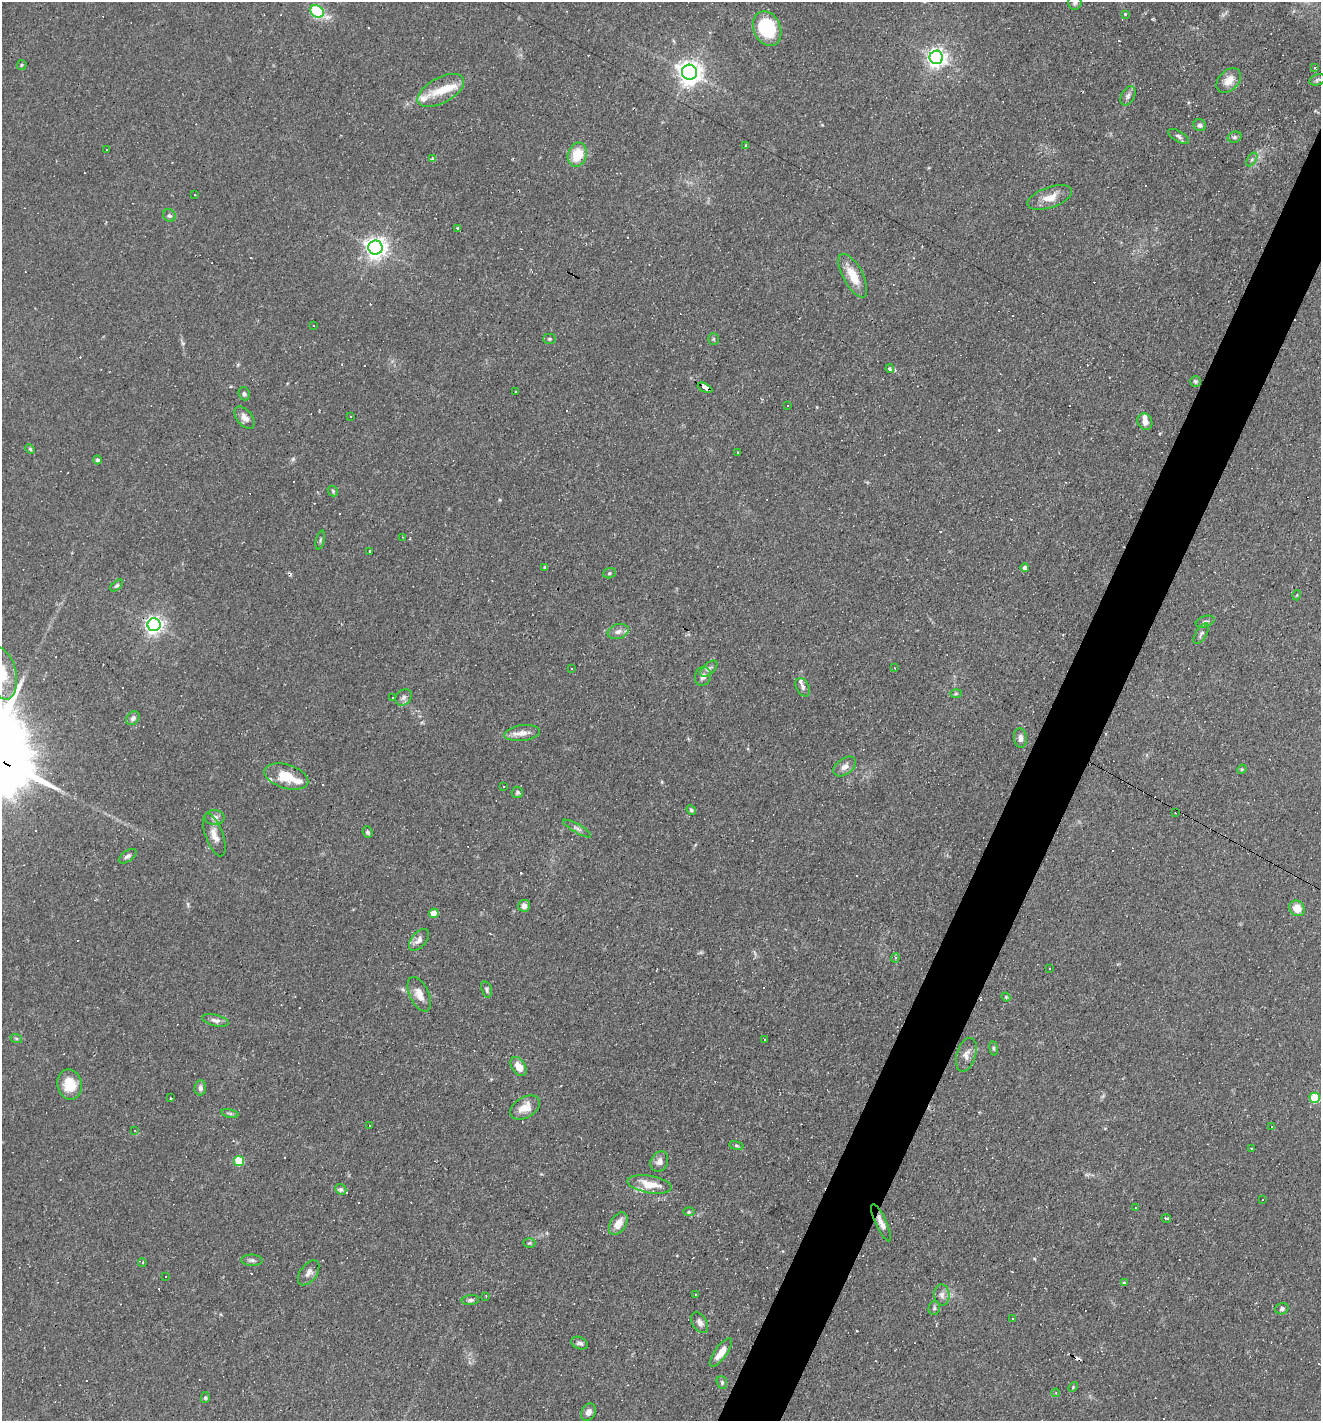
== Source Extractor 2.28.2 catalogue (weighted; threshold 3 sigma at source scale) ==
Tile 10 of 4 x 4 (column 2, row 3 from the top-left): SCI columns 1457-2775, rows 1420-2838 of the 5686 x 5676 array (HDU 1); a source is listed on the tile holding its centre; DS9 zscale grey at full resolution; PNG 1323 x 1423 px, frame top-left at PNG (2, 2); each listed source drawn as its Kron ellipse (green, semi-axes under 4 px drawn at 4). Shown black and unused: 4% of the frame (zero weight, under 3 of 4 exposures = <1% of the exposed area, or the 3 px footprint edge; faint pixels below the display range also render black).
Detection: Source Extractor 2.28.2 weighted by HDU 2 'WHT'; one run over the whole footprint, this tile lists its part. Background 0.0842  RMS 0.0052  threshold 0.0235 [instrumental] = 3 sigma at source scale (4.5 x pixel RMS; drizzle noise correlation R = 1.50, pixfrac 1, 0.05/0.05 arcsec/px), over >= 5 px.
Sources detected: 202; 61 cosmic-ray / hot-pixel residue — neither listed nor drawn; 6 inside a brighter listed object's ellipse — not listed separately; the other 135 listed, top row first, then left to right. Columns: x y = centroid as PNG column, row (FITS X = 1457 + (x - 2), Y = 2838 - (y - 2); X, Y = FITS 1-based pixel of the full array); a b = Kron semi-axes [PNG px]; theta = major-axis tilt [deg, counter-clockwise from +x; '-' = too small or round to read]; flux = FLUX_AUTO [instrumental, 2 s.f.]
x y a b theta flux
1075 2 7 7 - 1.6
317 11 7 5 -33 55
1125 14 3 3 - 0.42
767 29 18 13 -68 38
936 57 7 6 - 260
22 65 5 4 - 0.61
1315 68 3 3 - 3.2
690 72 7 7 - 460
1317 80 8 5 20 1.2
1229 81 14 10 48 5.4
441 90 25 12 28 10
1128 96 10 6 62 2
1200 125 6 6 - 1.4
1179 136 12 5 -30 1.4
1235 137 7 5 15 1
746 145 4 2 - 0.59
107 149 3 2 - 0.36
577 155 12 9 73 13
433 158 4 3 - 2.2
1252 159 7 4 58 1.2
195 195 3 3 - 2
1050 198 23 10 19 6.8
169 215 7 6 - 1.2
458 228 3 3 - 1
375 248 7 7 - 350
853 275 24 10 -62 10
313 326 3 2 - 0.37
550 339 6 5 - 0.86
713 339 5 5 - 0.76
890 369 4 4 - 2.2
1195 381 5 5 - 0.9
705 388 8 3 -27 20
515 391 3 2 - 0.5
244 394 7 5 -70 1.2
787 405 3 3 - 1.3
351 416 2 2 - 0.35
244 418 13 7 -51 3.2
1145 422 8 7 - 2.7
30 449 5 4 - 0.65
738 453 3 3 - 1.3
97 460 4 4 - 1.3
333 491 6 4 -48 0.69
403 537 3 2 - 0.31
320 540 10 3 75 0.78
370 551 3 3 - 2
545 567 4 4 - 0.51
1025 568 4 4 - 2.7
609 573 6 5 - 0.91
117 585 7 4 40 0.91
1297 595 5 3 - 0.43
1205 622 10 5 18 1.5
154 625 6 6 - 230
618 632 11 7 20 2.6
1201 634 12 5 58 1.5
571 668 2 2 - 0.4
895 668 3 2 - 0.38
709 669 10 5 42 1.7
2 673 26 14 -77 13
703 676 10 8 73 2.8
803 687 10 6 -62 2.1
956 694 6 4 2 0.7
393 697 3 3 - 1.4
404 697 9 7 46 1.9
133 718 8 5 48 1.5
522 733 18 8 7 4.6
1020 738 10 6 -84 2.2
845 766 13 8 36 3.2
1242 769 5 4 - 0.52
286 777 23 12 -18 12
504 786 3 2 - 0.56
517 792 6 6 - 1
691 810 5 4 - 0.89
1175 813 2 2 - 0.41
215 817 10 7 -2 2.5
577 828 16 4 -30 1.8
368 832 6 5 - 1.2
214 835 22 9 -70 4.9
128 856 10 5 35 1.5
524 906 6 6 - 3
1297 908 8 7 - 6.5
434 913 4 4 - 9.8
419 940 13 7 50 3.1
895 958 4 4 - 0.7
1050 969 2 2 - 0.37
487 989 8 5 -73 1.1
419 994 18 9 -65 5.1
1006 997 4 4 - 0.6
215 1020 13 5 -13 2.2
16 1038 6 4 -19 0.68
764 1040 2 2 - 0.46
994 1048 7 3 -82 0.67
966 1055 17 9 73 3.7
519 1066 10 6 -57 6.8
70 1084 15 12 -80 12
200 1088 7 6 - 1.9
170 1098 3 3 - 1.3
1315 1098 5 5 - 25
525 1107 16 10 32 7
230 1113 8 3 -13 0.97
370 1125 3 3 - 1.5
1272 1127 3 2 - 0.47
134 1131 3 3 - 17
736 1146 7 4 -9 0.76
1252 1148 3 2 - 0.85
239 1161 5 5 - 19
659 1161 10 8 62 3
650 1184 22 8 -10 10
341 1189 6 5 - 1.2
1262 1200 3 3 - 2.1
1135 1208 3 3 - 1.1
689 1212 6 3 0 0.61
1166 1218 5 2 - 0.89
881 1223 20 5 -65 3.5
618 1224 12 7 57 5.9
529 1243 6 5 - 0.8
252 1260 10 5 -2 1.6
142 1262 4 3 - 0.8
309 1273 14 8 55 2.9
166 1276 3 3 - 1.2
1124 1283 4 4 - 0.71
695 1295 3 3 - 1.7
942 1295 10 7 -83 2.5
486 1296 2 2 - 0.39
470 1300 9 5 5 1.4
934 1308 7 5 79 1
1282 1309 7 5 19 1.3
1013 1318 3 3 - 1.3
700 1323 11 7 -60 2.4
580 1343 9 6 -23 1.7
721 1352 17 6 54 5.2
722 1382 7 5 -71 0.85
1073 1387 5 3 - 0.55
1056 1393 4 3 - 0.54
205 1398 5 4 - 0.78
588 1412 9 7 58 2.7
Overlapping masked pixels (flux is a lower limit): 2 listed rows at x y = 705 388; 881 1223
Isophote crosses this tile's border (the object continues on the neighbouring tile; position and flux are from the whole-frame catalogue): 2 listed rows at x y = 1075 2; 2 673